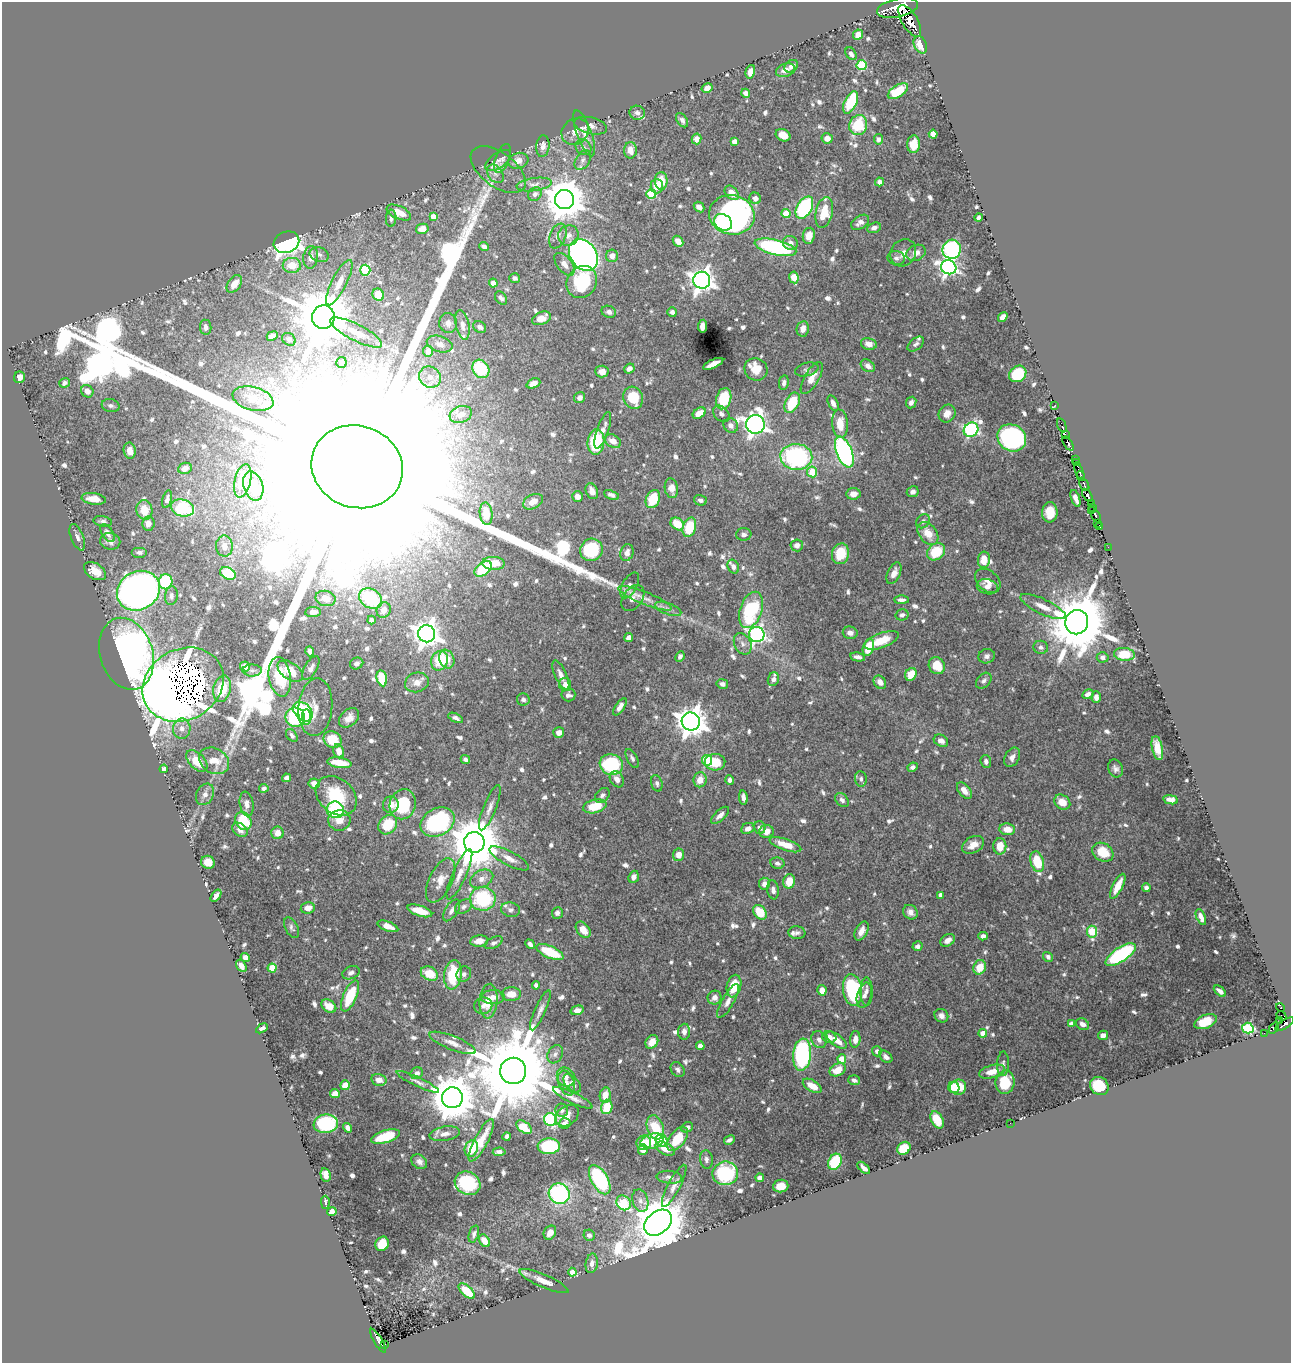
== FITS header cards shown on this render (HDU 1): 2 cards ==
NAXIS1  =                 1289
NAXIS2  =                 1361

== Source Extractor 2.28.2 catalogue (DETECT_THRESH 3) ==
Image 1289 x 1361 px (HDU 1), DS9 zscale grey, 1 PNG px = 1 image px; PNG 1293 x 1365 px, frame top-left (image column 1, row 1361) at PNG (2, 2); each listed source drawn as its Kron ellipse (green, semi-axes under 4 px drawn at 4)
Background 0.618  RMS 0.0075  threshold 0.0225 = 3 sigma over >= 5 px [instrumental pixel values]
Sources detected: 857; of the 857, the 500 brightest by FLUX_AUTO listed and drawn (357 fainter detections omitted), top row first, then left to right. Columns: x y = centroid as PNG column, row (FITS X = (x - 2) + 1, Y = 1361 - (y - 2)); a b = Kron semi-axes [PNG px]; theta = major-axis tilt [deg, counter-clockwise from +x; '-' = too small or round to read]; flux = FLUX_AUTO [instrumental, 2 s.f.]
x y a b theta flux
897 8 21 9 12 3400
910 21 18 7 -59 1400
858 35 5 5 - 4.8
920 45 9 6 -63 6.9
851 54 7 4 -57 1.9
862 65 5 5 - 28
791 66 7 5 41 2.1
786 70 10 6 19 4
750 72 7 4 77 3.8
707 88 6 4 30 3.4
898 91 11 6 33 16
746 93 5 4 - 2.6
851 103 12 6 65 27
637 113 7 7 - 2.1
682 120 8 5 -55 1.9
858 125 10 9 - 23
591 126 17 8 -14 3.4
575 132 14 12 37 5.5
584 133 24 7 -70 5.3
933 134 4 4 - 9.5
783 135 8 6 -28 6.7
827 138 6 5 - 4.1
696 139 5 5 - 3.4
878 139 5 4 - 1.8
734 142 4 4 - 4
913 144 9 6 86 7.5
543 146 11 6 84 2.8
583 147 8 7 - 1.9
630 150 8 6 88 5.3
502 159 15 7 70 1.9
498 160 15 7 36 2.4
583 160 11 7 58 2.2
518 161 10 7 16 4.5
498 170 32 17 -37 8.5
495 174 10 7 -53 2.2
661 181 9 6 -90 9.5
880 182 4 4 - 2.4
534 184 18 6 8 3.2
657 186 7 6 - 5.5
732 193 8 6 -48 4.3
535 194 7 6 - 2.1
651 194 5 5 - 24
755 198 6 5 - 2.8
564 200 9 9 - 1700
699 207 6 4 -43 2.9
804 208 12 7 59 52
824 212 16 8 78 15
399 213 13 6 -24 7.2
786 213 4 4 - 12
732 215 23 19 -11 160
433 216 4 4 - 4.5
391 218 8 5 87 1.6
979 218 4 4 - 1.7
723 222 9 7 -32 65
860 222 10 6 34 3
874 228 7 5 20 2.1
422 229 6 5 - 5.8
568 235 10 10 - 3.3
558 236 13 8 68 2.5
809 236 8 6 81 5.7
678 241 6 4 -49 4.2
286 242 13 10 21 210
790 243 7 7 - 2.7
484 247 5 4 - 2
775 247 21 7 -14 81
952 249 9 9 - 86
903 253 14 12 54 4.5
916 253 10 7 25 3.7
319 254 10 7 -20 2
583 255 17 13 -53 300
612 256 6 6 - 3.2
311 257 11 7 82 4.4
896 258 8 7 - 1.9
564 264 13 7 -52 3.8
292 265 9 7 -1 10
949 267 8 7 - 190
365 270 5 5 - 34
794 277 6 4 -81 16
515 278 5 5 - 1.7
702 280 8 8 - 410
582 282 17 14 55 30
339 283 25 7 63 6.4
493 283 4 4 - 6.8
234 284 10 6 54 6.6
378 295 6 5 - 12
501 298 7 5 -53 1.9
609 312 7 6 - 1.9
672 312 5 4 - 1.9
323 317 12 11 - 4300
1003 317 5 4 - 3.9
541 318 10 6 22 6.2
448 323 10 9 - 3
462 325 15 6 -78 3.4
702 326 6 4 85 4.3
206 327 7 5 -84 2
480 327 7 5 -31 2.3
803 329 8 6 79 3.9
356 332 29 8 -27 8.5
272 336 6 4 25 2.9
289 339 7 6 - 2.5
440 344 13 8 -17 3.6
869 344 8 6 -12 4
916 344 10 5 39 1.6
428 351 5 5 - 5.9
341 362 5 5 - 2.5
713 364 11 4 25 4.3
868 366 8 5 -35 3
629 368 5 4 - 2.8
481 369 10 8 -55 23
756 369 12 11 - 7.5
807 369 12 6 14 1.8
602 371 7 6 - 4
1018 374 9 7 39 25
19 377 6 5 - 3.8
430 377 11 10 - 4.9
812 378 18 7 59 6.5
64 383 5 4 - 1.6
533 383 7 4 22 3.6
784 383 7 5 80 1.8
87 391 6 6 - 4.2
580 398 6 5 - 2.7
633 398 11 9 -66 18
253 399 21 11 -15 11
724 399 11 7 74 19
911 402 6 5 - 1.8
792 403 11 6 63 21
833 403 8 4 -64 2.7
1055 405 3 2 - 5.5
111 406 9 6 -12 1.6
699 413 7 5 34 6.2
461 414 11 8 19 4.8
721 414 9 6 -44 2.1
947 414 9 8 - 3.9
755 424 9 9 - 330
840 424 14 8 -85 8.9
731 425 8 6 -46 2.7
1062 425 7 2 -71 8.7
603 430 19 5 71 3.7
971 430 8 6 43 100
1065 435 2 2 - 12
1012 438 15 13 -32 87
613 441 9 6 -28 4.8
596 442 13 8 84 32
1068 443 8 3 -57 220
130 451 8 6 -81 4.2
844 452 16 7 -68 150
796 457 16 13 -3 79
1075 459 2 2 - 12
1076 463 2 2 - 28
357 467 46 41 -19 320000
185 468 7 5 23 3.1
1079 471 10 3 -69 140
812 472 5 5 - 17
1081 476 5 3 - 63
243 481 17 8 76 17
1084 484 7 3 -60 62
253 486 15 9 -73 13
671 488 10 6 -81 4.8
592 491 8 6 -65 3.9
913 492 6 5 - 2.1
853 494 7 5 6 3.5
611 495 8 4 -22 1.9
1087 495 7 4 -56 320
578 496 5 5 - 3.7
1075 498 9 4 -69 3.7
94 499 12 5 -8 7.7
167 499 9 4 76 1.7
653 499 9 6 67 14
700 500 6 5 - 2.3
533 502 11 7 28 5.5
1091 503 3 2 - 6.5
1093 507 3 3 - 25
182 508 12 8 -15 38
144 510 10 8 -81 10
1092 511 3 2 - 38
1050 512 10 8 89 8.7
486 514 11 6 -84 8.8
1096 516 6 3 -64 140
103 521 9 5 -9 1.7
923 521 8 6 45 1.8
148 523 7 6 - 3.9
1098 523 3 2 - 13
677 524 7 5 -37 10
689 527 10 6 74 18
1100 527 3 3 - 19
108 533 10 5 -57 2.7
928 533 13 8 -52 7.8
744 534 8 6 3 1.7
77 537 14 6 -68 2.4
110 541 10 8 -11 3.4
797 545 6 6 - 2.8
224 546 10 8 -87 4
1108 547 2 2 - 6
591 550 12 11 - 31
139 552 8 5 0 1.8
936 552 10 8 39 16
627 553 8 6 71 3.2
840 554 10 8 75 14
984 560 8 6 82 7.5
493 563 11 6 -3 9.3
733 567 7 5 -64 2.3
483 569 10 6 37 27
95 571 12 7 -32 7.1
228 573 8 6 -29 20
894 573 11 6 64 3.5
988 581 14 10 -40 5
166 582 7 6 - 33
630 585 14 7 60 3.1
987 587 11 7 -15 2.8
138 591 22 19 30 390
171 596 9 6 83 1.9
326 598 10 7 -13 3.5
633 598 14 9 54 4
645 598 29 6 -22 5.8
371 599 12 9 -33 29
901 600 7 4 0 1.8
1043 607 25 7 -25 6.6
668 609 14 5 -21 2.5
384 610 8 7 - 4.1
751 610 19 11 71 41
313 612 8 5 6 2.5
902 615 6 5 - 1.8
371 620 4 4 - 1.9
1077 622 12 11 - 4700
850 633 7 6 - 2.6
427 634 8 8 - 530
757 634 8 7 - 150
629 638 5 4 - 3.1
882 640 18 7 21 12
743 644 11 8 -63 2.9
868 647 9 5 72 13
1041 647 7 6 - 1.9
310 651 5 4 - 2.1
126 654 37 26 -73 230
1124 654 10 6 -7 13
680 656 5 4 - 1.7
987 656 8 7 - 1.9
858 657 7 4 -12 2.2
1103 657 6 5 - 1.9
447 659 9 7 -69 7
440 661 10 8 66 14
357 663 7 5 23 1.9
245 666 5 4 - 5
937 666 9 7 -52 9.7
311 668 13 6 59 2.5
252 670 9 6 -1 1.7
290 671 14 8 -35 9.3
911 674 7 5 62 7.3
561 675 16 6 -66 3.6
280 677 20 11 -81 18
382 678 8 5 -77 17
773 679 7 5 68 2.6
984 681 9 6 48 1.8
417 682 12 9 16 4.2
880 682 7 5 -52 3.2
722 684 6 5 - 2.2
183 685 42 35 30 7600
565 685 6 6 - 3.2
222 689 13 8 76 13
1088 694 6 4 29 2.2
568 695 7 6 - 2
1096 697 6 4 88 2.6
523 699 6 6 - 1.7
315 707 29 17 85 8.1
620 707 10 4 56 2.9
303 711 11 8 -46 41
295 717 10 9 - 48
306 717 7 4 -84 8.3
349 718 11 8 42 4
456 718 8 4 -27 1.7
691 721 9 9 - 780
182 729 10 8 87 3.5
559 733 5 5 - 3.3
292 735 7 5 -52 1.8
332 740 9 8 - 14
941 741 7 5 -30 2.9
1157 748 12 5 -78 7.6
339 751 7 5 -80 5.3
1012 757 10 7 61 2.9
632 758 10 5 -62 1.6
465 760 5 4 - 1.9
707 760 5 5 - 29
197 761 13 7 -46 12
214 761 16 12 -32 10
986 761 6 5 - 1.7
715 762 10 8 3 15
339 763 12 5 -9 11
611 765 12 10 -20 40
913 767 5 4 - 1.9
164 769 4 4 - 3.2
1115 769 9 7 -67 2.3
287 778 4 4 - 2.6
617 779 8 6 -57 3.5
861 779 8 6 -84 1.7
700 780 7 6 - 5.2
729 780 5 4 - 1.8
314 783 6 5 - 3.7
657 783 8 5 -74 1.6
264 788 4 4 - 2.1
964 791 9 5 -51 3.9
205 794 11 8 63 3.4
602 795 8 6 44 1.6
336 796 23 17 -41 23
743 798 7 4 -82 2.5
842 800 8 5 -49 1.8
1171 800 7 4 -11 3.6
1062 802 8 7 - 7
247 804 12 7 -81 3
403 804 15 13 70 29
391 805 8 8 - 5.1
595 806 12 6 13 16
490 808 24 6 68 4.1
335 810 8 8 - 48
720 815 11 5 43 2.7
339 820 11 10 - 5.6
243 821 9 7 -59 23
438 822 18 13 29 65
388 825 10 8 50 16
748 828 7 5 25 3.3
760 828 6 6 - 1.9
1007 829 8 6 -7 6.2
240 830 8 6 -38 2.3
766 831 7 6 - 4.7
277 833 6 6 - 4.1
474 842 10 10 - 3300
785 845 16 5 -19 8.8
973 845 12 8 29 5.2
1000 846 8 6 90 9.5
1103 852 11 8 -33 12
679 855 6 5 - 4.8
509 858 22 7 -28 4.8
208 862 7 6 - 6.9
1037 862 10 6 -73 18
777 863 7 5 -12 1.8
459 874 27 7 66 5.7
634 877 6 5 - 2.3
482 879 12 8 28 4.1
441 880 24 11 64 6.9
789 881 7 6 - 9.2
764 884 6 5 - 3.1
1118 886 13 5 63 8
1146 888 4 4 - 1.7
773 890 9 5 -80 2.1
940 895 4 4 - 2.8
216 896 7 4 55 2.4
483 899 13 12 - 38
464 907 9 6 35 1.8
308 908 7 6 - 4.8
452 910 12 6 57 2.2
510 910 9 7 -10 1.8
420 911 13 5 -18 8.9
760 912 8 5 -49 14
910 912 8 6 -47 3.2
557 913 6 5 - 2
1201 917 8 4 -68 3.4
388 926 11 4 -21 5
291 928 11 6 -64 1.7
583 930 9 6 -52 6.1
862 931 10 6 62 4.2
1092 932 6 5 - 29
797 933 8 6 -6 1.7
983 936 5 4 - 2.3
948 940 8 5 35 3.3
479 941 9 5 6 5.1
494 943 10 5 27 1.6
530 944 5 4 - 1.8
917 946 5 4 - 2.3
550 952 15 6 -24 23
1121 955 17 7 34 67
245 957 4 4 - 2.6
1048 957 5 4 - 1.8
241 966 6 4 -57 3.7
980 967 7 6 - 10
272 968 4 4 - 15
351 973 9 6 22 2.1
429 974 9 6 -25 9.6
464 974 8 7 - 2.2
453 975 15 8 81 25
536 985 4 4 - 1.6
734 986 11 7 78 12
822 990 5 4 - 4.6
852 990 16 9 -81 57
1220 991 7 4 -40 2.3
866 992 14 6 -90 2.3
511 994 9 7 2 5.9
864 995 13 7 73 2.7
350 996 16 6 67 22
493 997 12 7 1 4.3
715 998 7 6 - 2.9
489 1001 17 9 85 7.1
728 1001 19 6 60 3.3
329 1006 8 6 -35 6
483 1006 9 8 - 2.3
1280 1008 4 3 - 59
540 1010 22 5 66 3.2
577 1010 6 4 15 2.9
941 1016 7 6 - 2.5
1282 1016 5 3 - 50
1280 1020 2 2 - 20
1206 1022 12 6 24 13
1071 1024 4 4 - 2.5
1083 1024 7 5 -32 2.9
1285 1024 10 4 31 260
262 1028 6 3 31 2.3
1248 1028 6 5 - 49
1274 1028 6 3 57 31
684 1032 8 6 85 2.9
983 1033 4 4 - 6.6
1264 1033 2 2 - 7.7
1103 1035 5 4 - 2.7
829 1037 7 6 - 3.6
855 1039 8 5 84 3.7
819 1040 9 7 -61 2.5
837 1040 12 5 -37 6.3
652 1042 7 6 - 5.6
452 1043 25 7 -22 4.8
700 1046 4 4 - 4.9
877 1051 5 5 - 1.9
555 1054 10 7 60 2
802 1055 16 9 85 72
886 1057 7 5 -39 2
842 1059 4 4 - 9.4
1003 1064 12 6 88 1.9
678 1070 8 6 -55 1.7
838 1070 8 6 28 8.8
513 1071 13 13 - 11000
992 1072 13 6 14 6.7
417 1073 6 5 - 2.4
566 1077 10 8 -57 3.1
379 1080 8 6 -14 4
854 1080 6 5 - 1.8
418 1082 23 4 -25 2.6
1005 1082 12 9 80 16
567 1083 13 7 -71 3.4
572 1083 11 6 -46 2.2
345 1085 5 4 - 9.6
812 1086 10 5 -31 7.6
1099 1086 9 8 - 22
954 1087 6 5 - 8.8
958 1087 8 7 - 15
335 1094 5 4 - 4.1
605 1095 8 5 81 5.5
452 1098 10 10 - 2300
573 1098 21 5 -26 3.5
607 1107 7 5 75 15
562 1110 6 6 - 1.7
567 1116 13 9 34 4.5
550 1119 6 6 - 57
937 1120 9 5 -62 12
565 1123 6 5 - 2.3
1010 1123 2 2 - 32
326 1124 12 9 8 54
524 1127 8 5 -38 12
655 1127 12 8 -72 17
687 1127 6 5 - 1.7
348 1128 5 4 - 3
445 1134 15 7 9 3.9
507 1136 4 3 - 1.8
386 1137 15 6 17 23
677 1139 14 7 52 13
481 1140 23 6 62 12
729 1140 6 3 27 1.6
652 1141 12 7 15 7.9
662 1141 6 5 - 17
644 1143 7 7 - 14
549 1146 11 8 4 41
471 1148 8 6 70 16
904 1148 7 6 - 18
665 1149 10 5 -29 5.2
643 1150 5 5 - 3.2
499 1152 6 4 3 1.9
706 1159 9 6 -83 1.9
419 1162 8 6 -35 2.3
835 1162 8 6 63 34
864 1168 8 4 -43 2.5
725 1173 13 12 - 34
326 1175 7 5 -78 5.3
669 1177 13 6 -5 2.1
760 1178 4 4 - 2.7
600 1180 16 8 -60 66
468 1183 13 11 -30 29
674 1186 23 6 62 3.7
781 1186 8 6 6 5.8
559 1194 10 10 - 81
640 1201 11 7 -73 2.9
325 1202 6 4 -90 1.8
624 1203 8 6 -51 32
332 1211 4 4 - 3.7
658 1223 15 11 40 3300
550 1233 7 6 - 4.3
474 1234 9 5 71 1.6
589 1235 6 5 - 2
484 1241 7 5 -55 5.8
382 1244 7 6 - 11
592 1263 10 6 80 3.1
572 1272 4 4 - 4.3
544 1281 26 6 -23 5.6
467 1291 10 5 -44 15
378 1341 13 4 -60 160
385 1344 4 2 - 4.8
At the frame edge (FLAGS 8, measured only in part): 1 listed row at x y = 897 8
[357 fainter detections neither listed nor drawn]